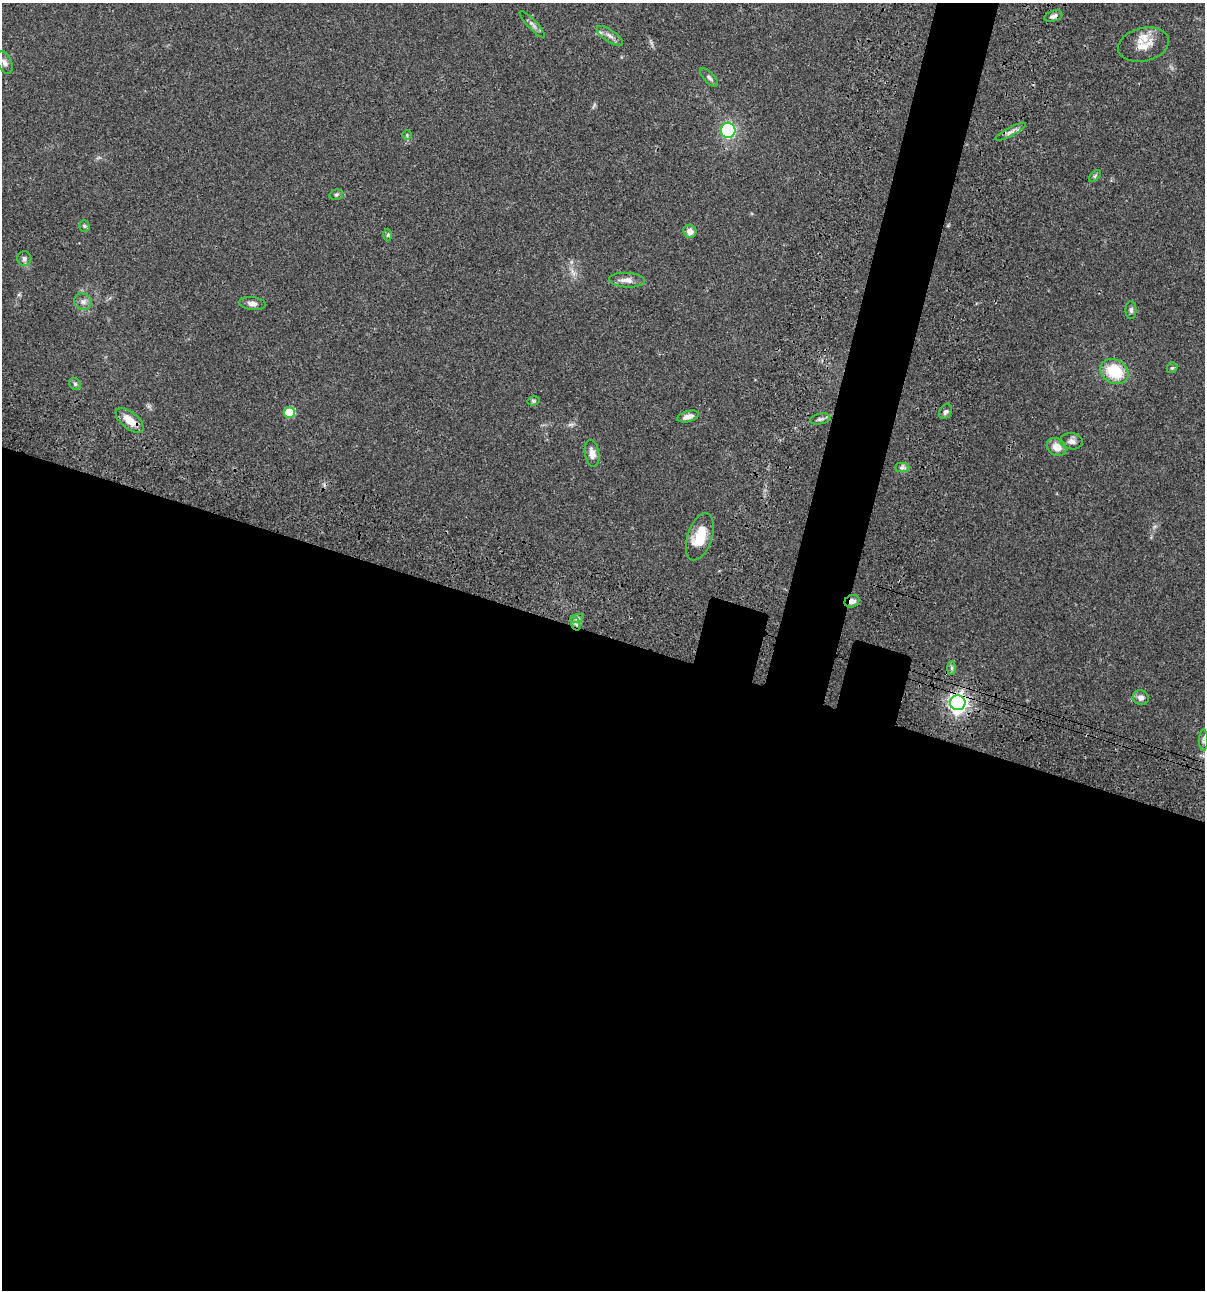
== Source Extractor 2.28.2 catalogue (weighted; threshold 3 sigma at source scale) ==
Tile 14 of 4 x 4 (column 2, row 4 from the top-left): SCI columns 1438-2640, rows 120-1407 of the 5404 x 5390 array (HDU 1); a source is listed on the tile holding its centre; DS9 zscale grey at full resolution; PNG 1207 x 1292 px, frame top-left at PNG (2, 3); each listed source drawn as its Kron ellipse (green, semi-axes under 4 px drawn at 4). Shown black and unused: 54% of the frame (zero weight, under 3 of 4 exposures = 9% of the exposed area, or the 3 px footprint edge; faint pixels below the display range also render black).
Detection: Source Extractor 2.28.2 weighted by HDU 2 'WHT'; one run over the whole footprint, this tile lists its part. Background 0.0465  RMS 0.0053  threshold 0.0238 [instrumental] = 3 sigma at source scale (4.5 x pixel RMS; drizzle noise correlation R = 1.50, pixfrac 1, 0.05/0.05 arcsec/px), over >= 5 px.
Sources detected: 41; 1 inside a brighter listed object's ellipse — not listed separately; the other 40 listed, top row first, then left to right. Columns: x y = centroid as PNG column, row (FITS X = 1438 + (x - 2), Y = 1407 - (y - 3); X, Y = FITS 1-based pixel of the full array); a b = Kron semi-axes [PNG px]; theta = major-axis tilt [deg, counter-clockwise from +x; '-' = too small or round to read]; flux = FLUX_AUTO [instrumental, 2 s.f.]
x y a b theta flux
1053 16 9 5 19 1.8
532 24 17 4 -47 1.9
610 36 15 6 -34 2.5
1144 45 26 16 13 8.2
4 62 12 7 -63 2
709 77 11 5 -46 1.3
728 130 8 7 - 42
1011 132 17 3 28 2
407 135 5 4 - 0.63
1095 176 7 4 46 0.78
336 195 7 5 17 0.9
84 226 6 5 - 0.8
690 231 7 6 - 3.5
388 235 6 4 89 0.66
24 258 7 7 - 1.4
627 280 18 7 -3 3.5
83 302 9 8 - 2.2
252 303 13 6 -6 2.6
1131 310 9 5 90 1.3
1172 368 6 4 42 0.71
1114 371 15 11 -30 19
75 384 6 5 - 0.98
533 401 6 4 12 0.73
289 412 5 5 - 18
945 412 8 6 54 1.5
688 416 11 5 15 2.8
820 419 10 5 10 1.4
130 420 17 8 -39 7.2
1071 441 11 8 -7 2.3
1057 447 10 8 -37 5.1
592 453 13 7 -80 3.9
902 467 7 4 0 1.3
700 537 25 12 71 13
852 601 8 6 26 2.8
577 618 7 4 18 1.1
576 624 7 4 -70 1.3
952 668 7 4 89 0.9
1141 698 8 7 - 2.3
958 703 7 7 - 270
1203 740 11 4 -90 1
Overlapping masked pixels (flux is a lower limit): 3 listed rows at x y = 852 601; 576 624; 958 703